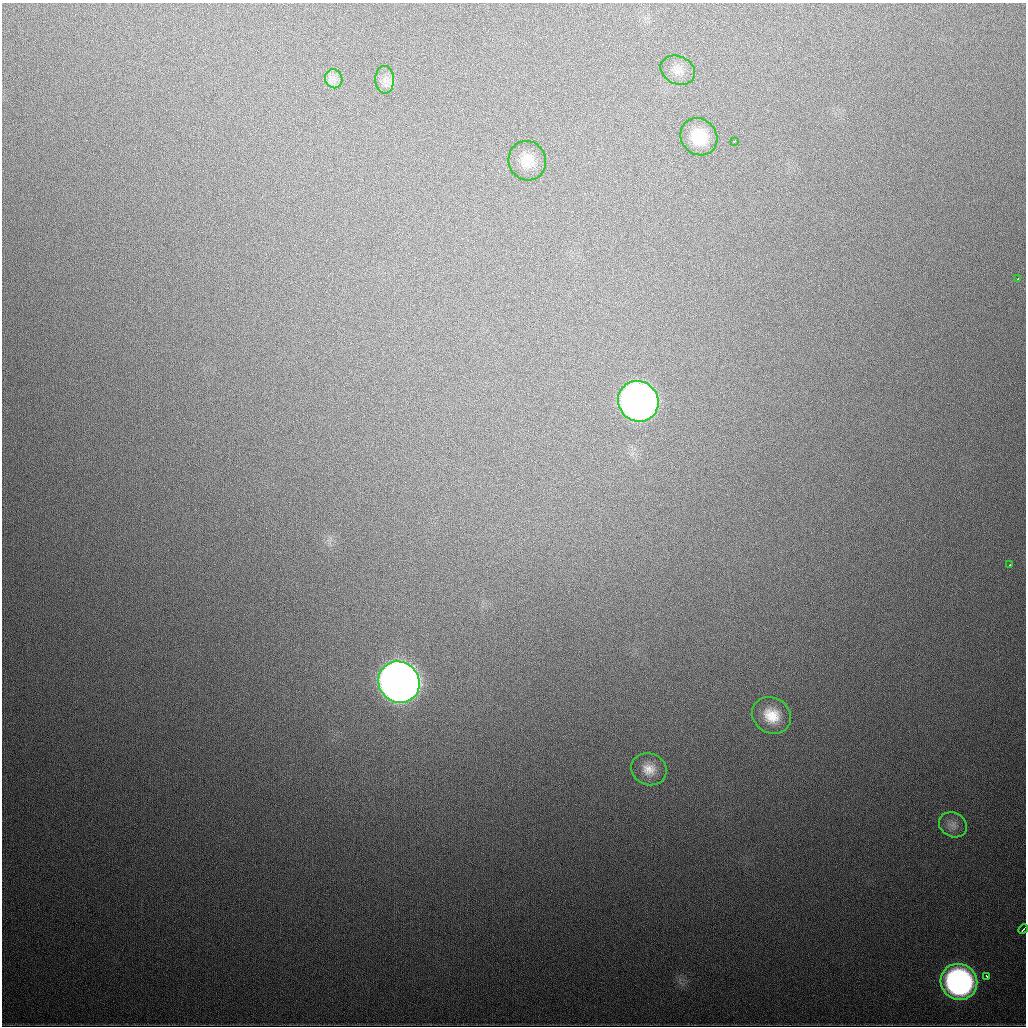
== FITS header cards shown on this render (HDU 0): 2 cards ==
NAXIS1  =                 1024
NAXIS2  =                 1024

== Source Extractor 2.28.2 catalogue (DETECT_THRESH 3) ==
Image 1024 x 1024 px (HDU 0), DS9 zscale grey, 1 PNG px = 1 image px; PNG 1028 x 1028 px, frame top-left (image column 1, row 1024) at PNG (2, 3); each listed source drawn as its Kron ellipse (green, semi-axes under 4 px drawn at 4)
Background 585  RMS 19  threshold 56.7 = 3 sigma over >= 5 px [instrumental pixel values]
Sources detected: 16; all 16 listed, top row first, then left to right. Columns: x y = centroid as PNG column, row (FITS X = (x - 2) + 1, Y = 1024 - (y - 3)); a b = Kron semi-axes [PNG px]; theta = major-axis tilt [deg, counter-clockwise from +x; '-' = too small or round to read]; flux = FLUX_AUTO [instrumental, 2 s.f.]
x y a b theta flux
678 70 18 14 -25 1.4e+04
334 79 9 8 - 8.2e+03
385 80 14 9 -88 1.0e+04
699 137 19 17 -47 4.0e+04
734 141 3 2 - 1.6e+03
527 161 20 18 -71 2.5e+04
1018 279 4 2 - 2.5e+03
638 401 21 19 -47 1.0e+06
1010 564 3 2 - 1.5e+03
399 682 21 20 - 2.3e+06
772 715 20 17 -32 3.2e+04
649 769 18 16 -22 1.9e+04
953 825 14 12 -29 1.0e+04
1023 929 5 2 - 3.7e+03
986 976 3 2 - 3.0e+03
959 982 19 17 -37 3.9e+05
At the frame edge (FLAGS 8, measured only in part): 1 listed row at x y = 1023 929